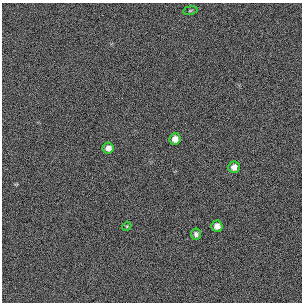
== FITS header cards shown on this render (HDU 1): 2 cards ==
NAXIS1  =                  300 / length of original image axis
NAXIS2  =                  300 / length of original image axis

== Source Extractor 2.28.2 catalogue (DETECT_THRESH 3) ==
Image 300 x 300 px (HDU 1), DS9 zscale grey, 1 PNG px = 1 image px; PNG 304 x 304 px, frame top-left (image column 1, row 300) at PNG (2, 3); each listed source drawn as its Kron ellipse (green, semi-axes under 4 px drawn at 4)
Background 384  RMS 66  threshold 198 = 3 sigma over >= 5 px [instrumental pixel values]
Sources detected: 7; all 7 listed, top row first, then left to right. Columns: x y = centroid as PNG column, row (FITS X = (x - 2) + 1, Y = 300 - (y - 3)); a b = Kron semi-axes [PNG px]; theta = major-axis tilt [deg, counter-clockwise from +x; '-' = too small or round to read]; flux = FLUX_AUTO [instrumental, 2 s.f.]
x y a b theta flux
190 10 7 3 9 4700
175 139 6 5 - 32000
108 148 5 5 - 26000
234 167 6 5 - 27000
127 226 4 3 - 4100
217 226 5 5 - 26000
196 234 5 5 - 11000